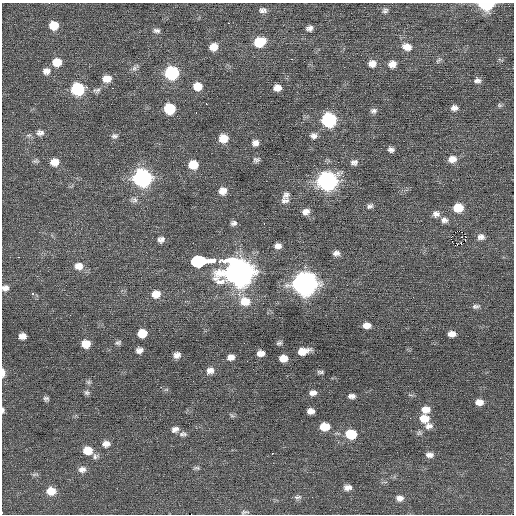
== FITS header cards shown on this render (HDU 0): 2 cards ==
NAXIS1  =                  512 / Axis length
NAXIS2  =                  512 / Axis length

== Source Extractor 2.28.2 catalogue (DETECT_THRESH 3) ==
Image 512 x 512 px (HDU 0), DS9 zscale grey, 1 PNG px = 1 image px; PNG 516 x 516 px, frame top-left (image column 1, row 512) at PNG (2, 3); no overlay
Background 0.154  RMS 0.8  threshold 2.4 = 3 sigma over >= 5 px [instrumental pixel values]
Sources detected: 125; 1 with non-positive FLUX_AUTO (blend fragments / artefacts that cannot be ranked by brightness) is not listed; the other 124 listed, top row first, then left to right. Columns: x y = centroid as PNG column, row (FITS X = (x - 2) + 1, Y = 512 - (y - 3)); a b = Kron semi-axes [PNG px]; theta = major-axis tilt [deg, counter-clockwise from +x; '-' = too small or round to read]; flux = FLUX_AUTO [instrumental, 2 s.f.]
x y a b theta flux
486 5 9 5 -2 4300
263 10 10 7 -1 220
385 11 9 6 26 150
228 23 2 2 - 180
54 26 9 8 - 860
309 28 6 5 - 200
157 30 9 6 -2 160
260 42 11 8 22 1500
213 47 9 8 - 560
407 47 13 9 -20 500
291 59 3 2 - 170
439 60 10 5 38 140
57 62 10 9 - 760
372 64 9 8 - 390
392 64 8 7 - 410
135 68 12 6 45 190
46 71 10 9 - 340
172 73 9 9 - 4500
107 79 10 8 4 520
477 81 9 6 -1 200
198 86 10 8 -1 720
86 87 3 3 - 170
112 88 2 2 - 42
277 88 9 7 6 400
78 89 9 9 - 3800
97 90 12 7 0 200
206 104 3 2 - 91
499 105 6 5 - 92
454 108 9 7 1 240
169 109 8 8 - 2100
374 111 9 7 16 170
196 113 3 2 - 66
329 120 9 9 - 6300
40 133 11 8 3 270
114 136 9 7 7 170
314 136 9 8 - 240
223 138 9 8 - 750
255 143 8 7 - 260
391 150 7 6 - 190
452 159 11 8 12 430
256 160 9 7 12 170
36 161 9 6 2 110
54 162 10 8 13 500
354 162 9 8 - 210
193 165 9 8 - 890
142 178 10 9 - 13000
327 181 11 10 - 17000
223 191 9 8 - 440
286 195 12 9 51 260
134 200 10 7 -3 200
285 201 12 7 14 240
370 206 10 6 24 180
458 208 9 8 - 1100
306 212 10 8 24 320
436 214 10 9 - 280
444 220 9 8 - 240
234 223 7 6 - 180
264 224 3 2 - 90
481 237 10 8 5 270
161 240 9 8 - 230
451 240 3 2 - 320
465 240 3 2 - 51
461 244 3 2 - 110
278 246 8 7 - 280
336 253 9 7 7 240
19 257 2 2 - 580
198 261 19 12 5 1600
211 261 12 6 8 360
79 266 11 9 3 480
239 272 14 12 -1 58000
304 284 11 10 - 35000
5 288 8 6 5 250
33 293 3 3 - 340
156 294 10 9 - 560
245 301 13 11 -4 1000
476 306 11 6 10 170
70 315 3 2 - 45
367 325 8 6 -2 400
142 333 8 7 - 880
452 334 8 6 0 340
22 336 7 6 - 370
118 342 8 6 15 140
279 343 7 5 9 120
86 344 8 8 - 680
139 350 8 7 - 260
303 351 12 6 13 680
261 353 7 6 - 350
177 355 8 7 - 280
231 357 9 7 18 310
283 358 7 6 - 620
210 371 11 9 22 360
3 372 8 4 -89 360
320 372 9 4 3 120
89 382 8 6 0 110
166 389 7 4 1 84
87 393 8 6 -23 140
313 393 8 6 7 280
351 396 9 5 -1 220
46 399 7 6 - 130
479 402 9 7 -2 400
3 410 7 4 -84 110
426 410 10 8 1 470
311 411 6 5 - 420
232 415 9 5 -33 110
424 419 11 9 -13 740
428 426 11 9 7 320
324 427 10 7 3 920
175 429 10 7 23 270
419 433 8 7 - 140
183 434 11 7 8 180
351 434 10 8 -4 1700
106 444 10 8 7 330
87 450 10 9 - 790
272 453 3 2 - 68
429 455 10 7 -10 260
95 456 9 8 - 190
197 468 9 4 -7 110
82 470 10 8 12 300
348 487 9 6 7 300
51 491 10 9 - 710
298 497 11 6 4 170
400 498 10 8 -1 290
245 512 11 4 8 120
2 513 3 2 - 48
At the frame edge (FLAGS 8, measured only in part): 5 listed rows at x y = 486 5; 5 288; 3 372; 3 410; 2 513
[1 non-positive-flux detection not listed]